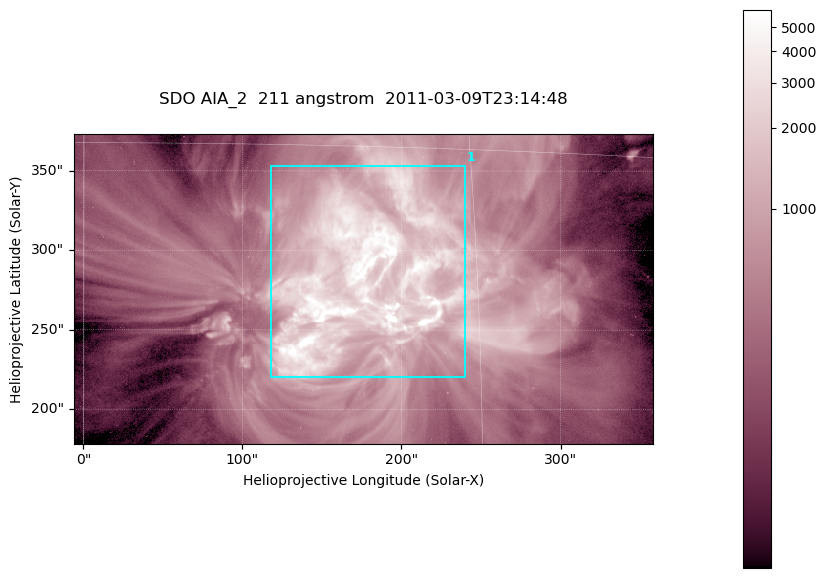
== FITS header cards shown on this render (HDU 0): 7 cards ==
TELESCOP= 'SDO     '           /
INSTRUME= 'AIA_2   '           /
WAVELNTH=                  211 /
WAVEUNIT= 'angstrom'           /
DATE-OBS= '2011-03-09T23:14:48.62' /
CTYPE1  = 'HPLN-TAN'           /
CTYPE2  = 'HPLT-TAN'           /

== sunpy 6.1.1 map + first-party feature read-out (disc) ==
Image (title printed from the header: SDO AIA_2  211 angstrom  2011-03-09T23:14:48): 606 x 324 px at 0.601 arcsec/px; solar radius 967 arcsec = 1609 px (partial field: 2.4% of the solar disc is inside the frame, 100% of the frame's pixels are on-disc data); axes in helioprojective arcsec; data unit not stated in the header (colour bar unlabelled)
Pointing: header CRPIX1/2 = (2040.79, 2040.71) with CRVAL1/2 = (0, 0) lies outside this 606 x 324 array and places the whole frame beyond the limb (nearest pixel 1.39 R_sun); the SolarSoft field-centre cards XCEN/YCEN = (175.8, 275.7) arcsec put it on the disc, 1860 arcsec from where CRPIX/CRVAL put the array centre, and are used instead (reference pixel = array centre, CRVAL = XCEN/YCEN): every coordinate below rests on XCEN/YCEN
Orientation: roll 0.0564 deg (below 1 deg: not rotated)
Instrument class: DISC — disc imager (sunpy class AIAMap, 211 A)
Bright regions (active regions / flare kernels): reference = the on-disc median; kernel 5 px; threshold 5 sigma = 1803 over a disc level ~462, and >= 1.15x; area >= 196 px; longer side >= 4 px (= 2.4 arcsec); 1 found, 1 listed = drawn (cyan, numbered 1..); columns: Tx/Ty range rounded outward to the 2 arcsec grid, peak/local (2 s.f.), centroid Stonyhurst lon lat
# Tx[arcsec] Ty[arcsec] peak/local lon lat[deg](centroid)
1 118..240 220..354 22 +11 +10